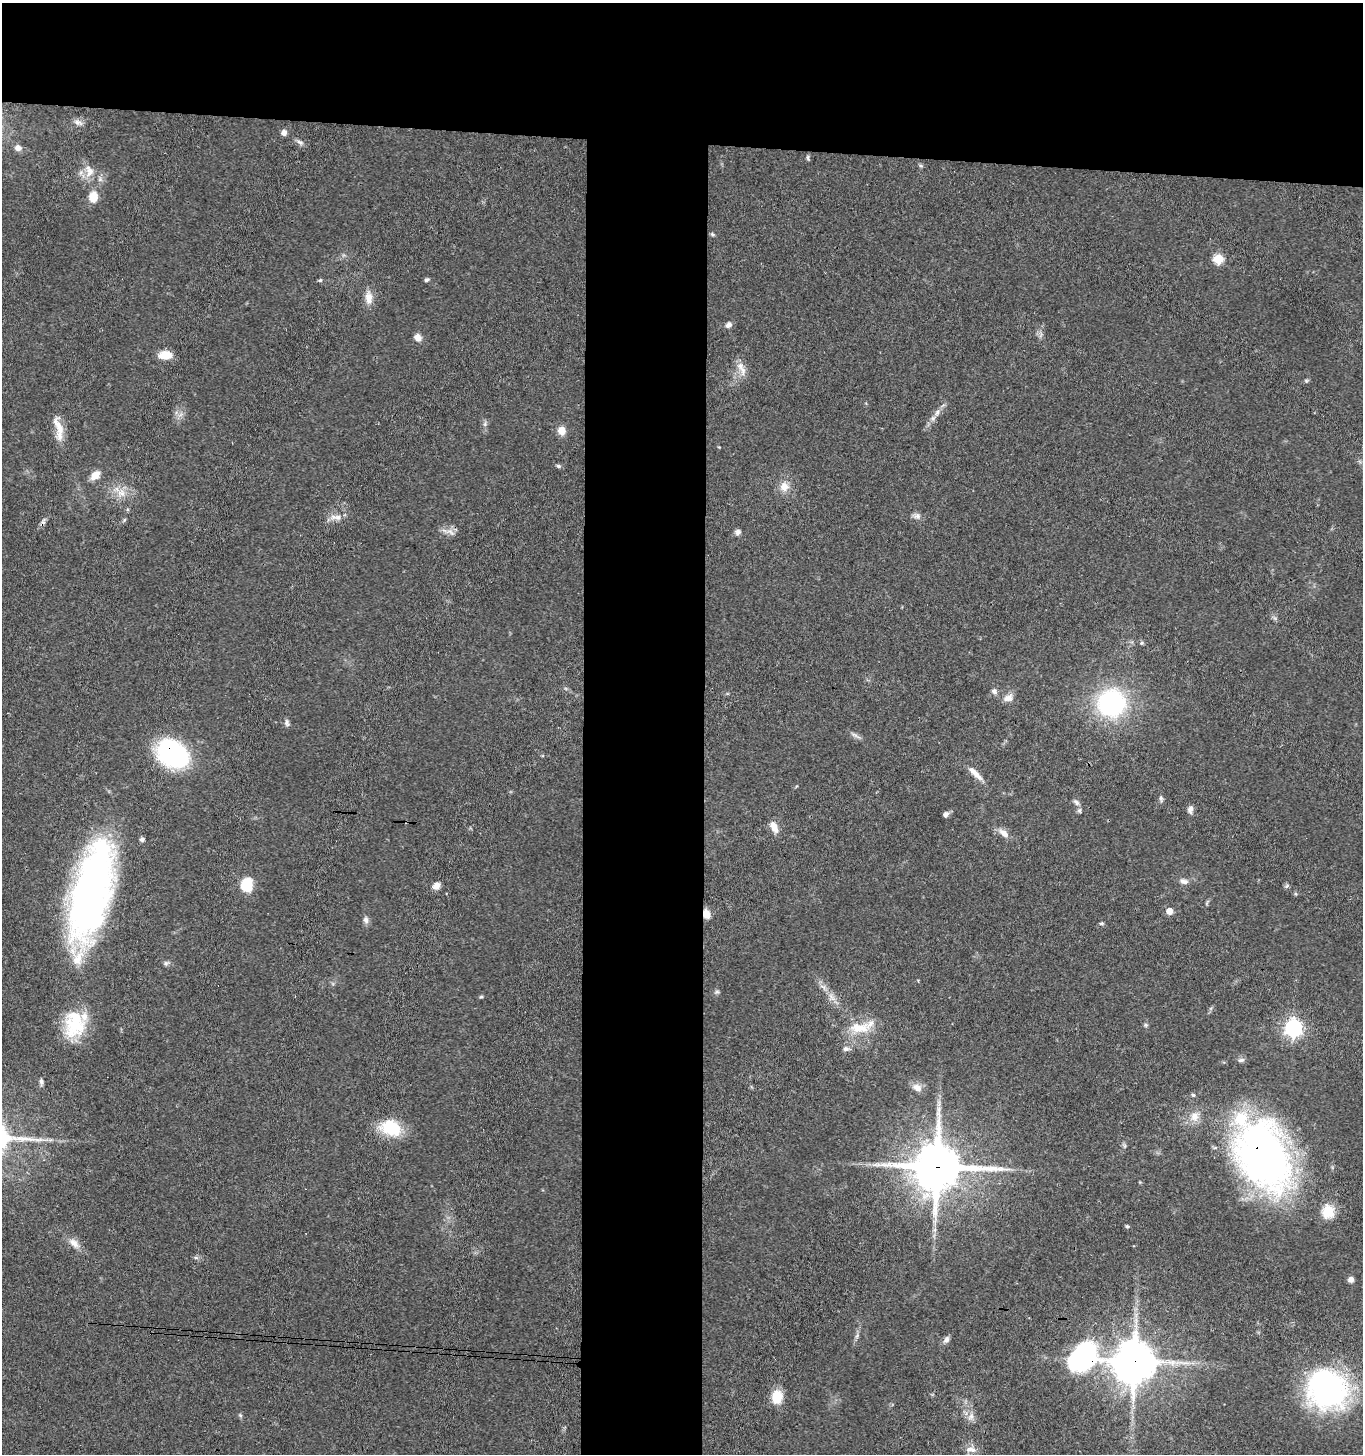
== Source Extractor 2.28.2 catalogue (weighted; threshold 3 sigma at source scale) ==
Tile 2 of 3 x 3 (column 2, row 1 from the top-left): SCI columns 1565-2925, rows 2909-4360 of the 4443 x 4369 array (HDU 1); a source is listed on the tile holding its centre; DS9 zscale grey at full resolution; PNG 1365 x 1456 px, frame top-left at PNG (2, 3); no overlay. Shown black and unused: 18% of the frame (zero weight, under 3 of 4 exposures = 6% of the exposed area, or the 3 px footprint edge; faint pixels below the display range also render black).
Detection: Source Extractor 2.28.2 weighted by HDU 2 'WHT'; one run over the whole footprint, this tile lists its part. Background 0.0671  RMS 0.0053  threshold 0.024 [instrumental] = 3 sigma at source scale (4.5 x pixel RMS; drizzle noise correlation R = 1.50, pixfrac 1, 0.05/0.05 arcsec/px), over >= 5 px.
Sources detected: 95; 1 inside a brighter object's white glare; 1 cosmic-ray / hot-pixel residue — not listed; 4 inside a brighter listed object's ellipse — not listed separately; the other 89 listed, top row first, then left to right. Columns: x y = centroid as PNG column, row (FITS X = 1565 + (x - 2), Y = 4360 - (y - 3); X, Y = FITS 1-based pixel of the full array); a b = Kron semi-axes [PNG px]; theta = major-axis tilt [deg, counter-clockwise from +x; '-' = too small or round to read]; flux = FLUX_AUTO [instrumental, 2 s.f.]
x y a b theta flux
78 122 13 6 -18 2.3
284 132 6 6 - 2.5
300 142 11 6 -28 1.8
18 148 8 7 - 3
808 158 8 4 -79 0.83
921 166 6 5 - 0.83
90 172 16 12 66 6.5
93 197 10 9 - 8.6
712 234 6 4 -45 0.8
1218 259 6 5 - 27
320 280 5 4 - 0.86
427 280 7 5 31 1
369 298 20 10 -86 5.3
728 325 8 7 - 2.1
417 337 9 8 - 3.4
165 355 15 9 1 7.6
741 368 22 9 -66 5.1
1306 381 5 5 - 0.8
937 412 9 6 63 2.3
485 424 7 4 89 1.2
59 426 31 10 -67 7.7
562 431 9 9 - 4.9
558 466 7 5 -16 1
95 475 12 7 44 5.8
784 487 11 11 - 5.5
121 493 14 12 72 6.3
917 516 10 8 -19 2.3
338 517 12 8 -7 3.6
124 520 6 4 47 0.72
450 532 15 7 -25 3.4
738 532 8 7 - 1.9
1142 643 5 5 - 0.75
994 691 8 7 - 1.9
1008 698 13 9 18 4.1
1111 703 29 28 - 72
286 723 9 6 -81 1.5
855 735 16 4 -29 1.9
172 754 32 23 -32 79
975 773 23 7 -45 5.4
1161 798 9 5 -79 1.4
1076 802 10 6 -46 1.9
1190 809 10 6 83 2.3
946 814 7 6 - 1.9
774 827 15 8 -63 4.9
1004 833 15 8 -39 4.1
142 839 6 5 - 1.2
1184 881 11 7 -16 2.5
247 885 10 9 - 25
436 886 9 7 39 3.7
1287 886 7 5 59 0.96
91 893 106 35 76 270
1295 894 6 5 - 0.81
1207 903 6 4 71 0.75
1169 911 5 5 - 7.7
706 914 9 7 -74 5.1
366 920 10 7 -89 2
1102 923 6 4 2 0.83
166 963 8 6 16 1.3
717 992 8 4 18 0.99
481 997 6 4 1 0.65
832 997 14 6 -56 3.8
75 1025 32 28 50 28
1146 1025 6 5 - 0.88
859 1028 32 15 1 15
1293 1028 7 7 - 210
846 1049 10 7 4 2
1241 1060 9 5 15 1.5
41 1082 8 5 -83 1.5
917 1088 14 9 -33 4.1
1193 1095 6 5 - 0.85
1194 1116 15 12 68 6.2
391 1128 25 18 -17 21
1263 1155 87 57 -66 250
937 1167 17 15 -2 2500
1328 1212 17 15 85 11
1127 1226 5 4 - 0.74
935 1230 7 4 -72 1.3
74 1243 18 9 -49 4.6
196 1258 7 4 -1 1
1351 1279 6 6 - 2.4
857 1336 8 4 54 1.1
946 1340 10 6 58 2.1
1083 1357 42 33 17 79
1134 1362 14 12 78 1900
1327 1389 37 35 -40 150
777 1397 14 11 83 11
240 1415 6 4 -45 0.77
971 1416 11 8 67 3
971 1449 18 8 -4 3.7
Overlapping masked pixels (flux is a lower limit): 7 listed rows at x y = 172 754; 91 893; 706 914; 1263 1155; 937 1167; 1083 1357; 1134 1362